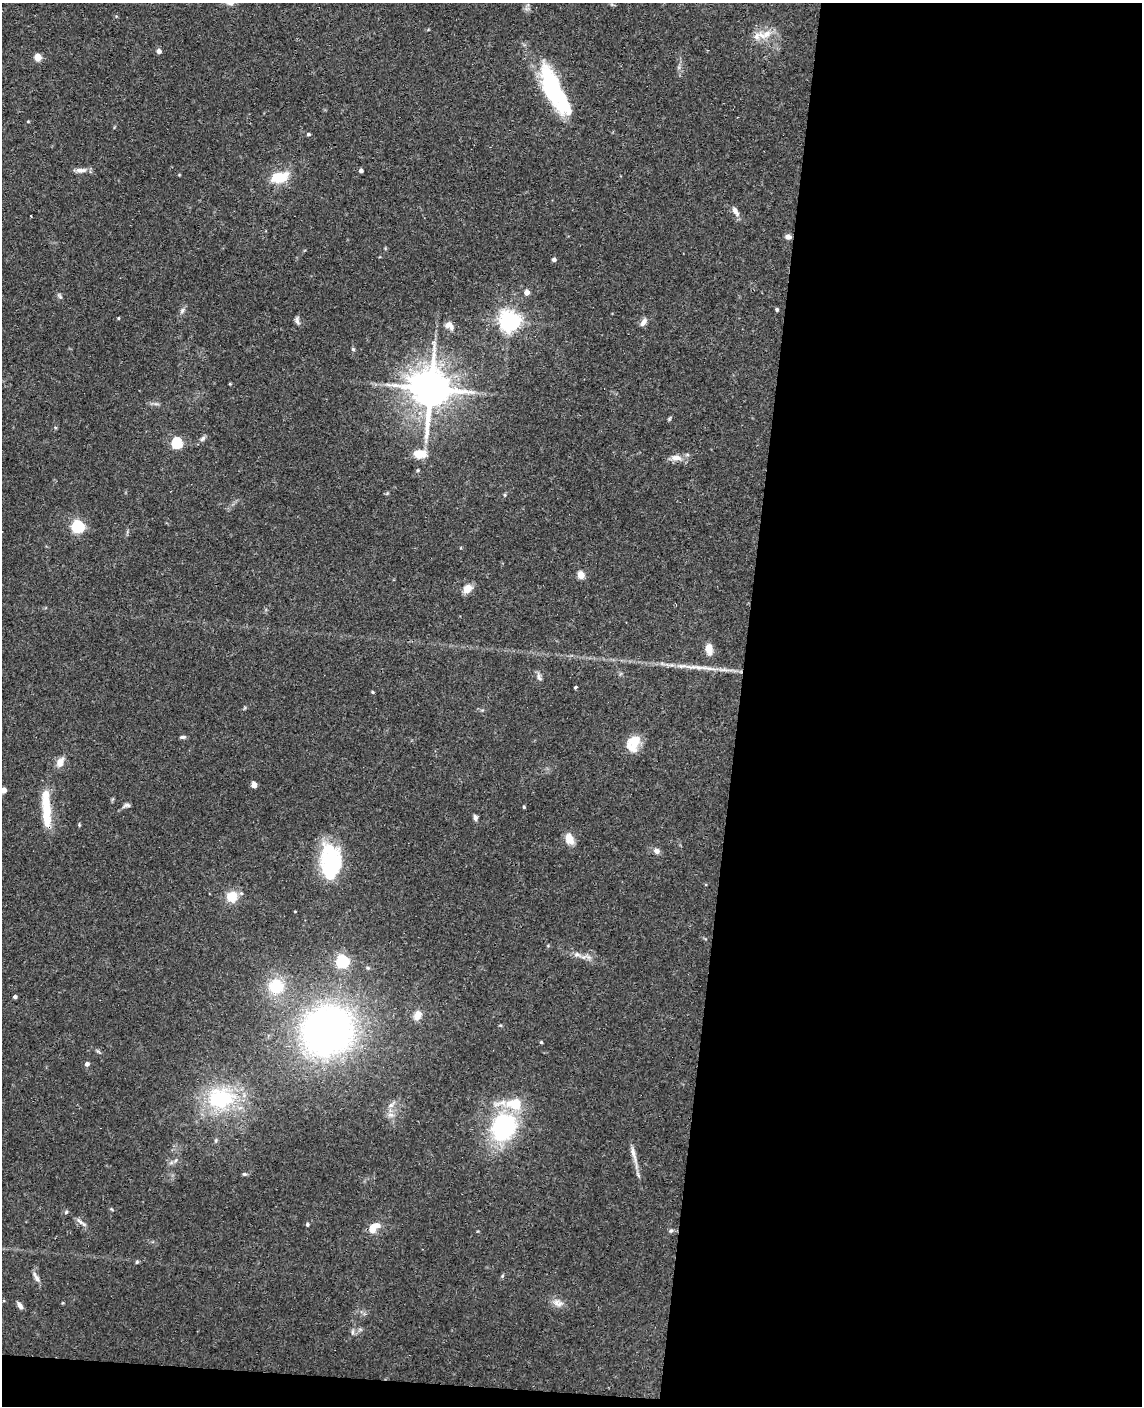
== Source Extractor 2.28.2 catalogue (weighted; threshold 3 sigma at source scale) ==
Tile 12 of 4 x 3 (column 4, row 3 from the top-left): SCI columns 3429-4568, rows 165-1568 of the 4579 x 4650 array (HDU 1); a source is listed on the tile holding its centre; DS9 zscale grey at full resolution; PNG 1144 x 1408 px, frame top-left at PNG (2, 3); no overlay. Shown black and unused: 37% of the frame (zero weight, under 3 of 4 exposures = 6% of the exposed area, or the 3 px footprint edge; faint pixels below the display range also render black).
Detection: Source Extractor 2.28.2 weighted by HDU 2 'WHT'; one run over the whole footprint, this tile lists its part. Background 0.062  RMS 0.0055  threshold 0.0245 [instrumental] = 3 sigma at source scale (4.5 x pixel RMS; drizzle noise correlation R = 1.50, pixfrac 1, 0.05/0.05 arcsec/px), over >= 5 px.
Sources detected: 91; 2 inside a brighter object's white glare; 1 cosmic-ray / hot-pixel residue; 1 long thin detection or spike segment (spike, bleed or trail) — not listed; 4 inside a brighter listed object's ellipse — not listed separately; the other 83 listed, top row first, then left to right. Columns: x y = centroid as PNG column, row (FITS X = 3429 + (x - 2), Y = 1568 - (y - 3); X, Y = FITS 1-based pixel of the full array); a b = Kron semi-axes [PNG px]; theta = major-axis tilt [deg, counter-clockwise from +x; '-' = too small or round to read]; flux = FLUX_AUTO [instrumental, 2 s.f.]
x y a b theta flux
767 34 13 11 22 6.5
159 51 4 4 - 2.8
38 57 5 4 - 15
553 92 42 21 -69 39
28 121 5 3 - 0.5
308 134 5 4 - 0.88
80 170 17 6 3 3.1
361 170 4 4 - 1.9
280 177 23 12 16 14
735 211 14 6 -59 3.2
788 237 6 5 - 2.6
554 259 4 4 - 1.9
527 292 5 4 - 4.5
60 296 8 5 -59 1.2
777 309 4 4 - 0.77
182 310 9 6 47 1.6
118 318 4 3 - 0.53
297 321 12 5 -72 1.5
509 321 7 7 - 320
644 322 12 6 53 2.6
449 326 13 9 -41 3.7
353 349 5 4 - 0.86
230 384 3 3 - 0.51
430 389 12 11 - 2000
669 418 7 3 71 0.72
203 439 8 6 45 1.5
177 443 5 5 - 54
419 454 13 8 -2 9.8
676 457 14 8 -5 4.6
418 470 5 4 - 0.69
78 527 6 5 - 93
581 575 5 4 - 14
467 588 12 9 37 4.8
709 649 11 7 -84 6.4
672 665 7 4 -17 1.2
693 667 17 5 4 3.9
539 676 14 5 -80 1.8
575 687 3 3 - 1.1
373 692 4 3 - 0.57
183 737 8 4 5 1.2
634 743 19 13 66 13
60 762 14 9 59 4.3
254 785 4 4 - 6.3
3 790 4 4 - 4.7
46 802 41 10 -84 18
126 805 12 5 12 1.5
524 807 3 3 - 0.71
475 817 6 5 - 1.7
79 825 5 3 - 0.57
569 839 14 9 -67 6.2
656 851 8 7 - 2.4
331 861 39 26 -89 42
232 896 12 11 - 11
577 954 10 6 -14 2.5
342 961 6 6 - 98
276 986 18 17 - 20
15 997 4 3 - 1.5
417 1015 12 9 62 5
328 1031 47 44 25 250
541 1042 3 3 - 0.71
98 1051 8 3 -44 0.81
87 1064 5 5 - 2
220 1098 43 33 1 46
515 1104 18 12 -4 17
391 1105 10 6 31 2.5
390 1115 10 4 0 1.9
504 1127 22 19 63 79
216 1140 7 5 83 0.98
633 1153 25 6 -76 4.6
175 1161 8 4 58 1.4
244 1174 6 5 - 0.88
66 1212 6 4 46 0.73
80 1221 13 6 -41 2.3
307 1224 4 4 - 1.1
376 1225 13 7 2 4.4
671 1231 7 5 40 1.1
137 1262 5 4 - 0.7
502 1276 6 4 48 0.71
36 1277 14 6 -62 2.4
63 1303 5 3 - 0.46
556 1303 13 10 24 3.8
20 1305 9 5 -57 2.1
353 1332 7 4 -90 1.1
Overlapping masked pixels (flux is a lower limit): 3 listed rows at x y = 788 237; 430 389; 46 802
Isophote crosses this tile's border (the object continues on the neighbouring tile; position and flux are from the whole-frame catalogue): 1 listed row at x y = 3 790